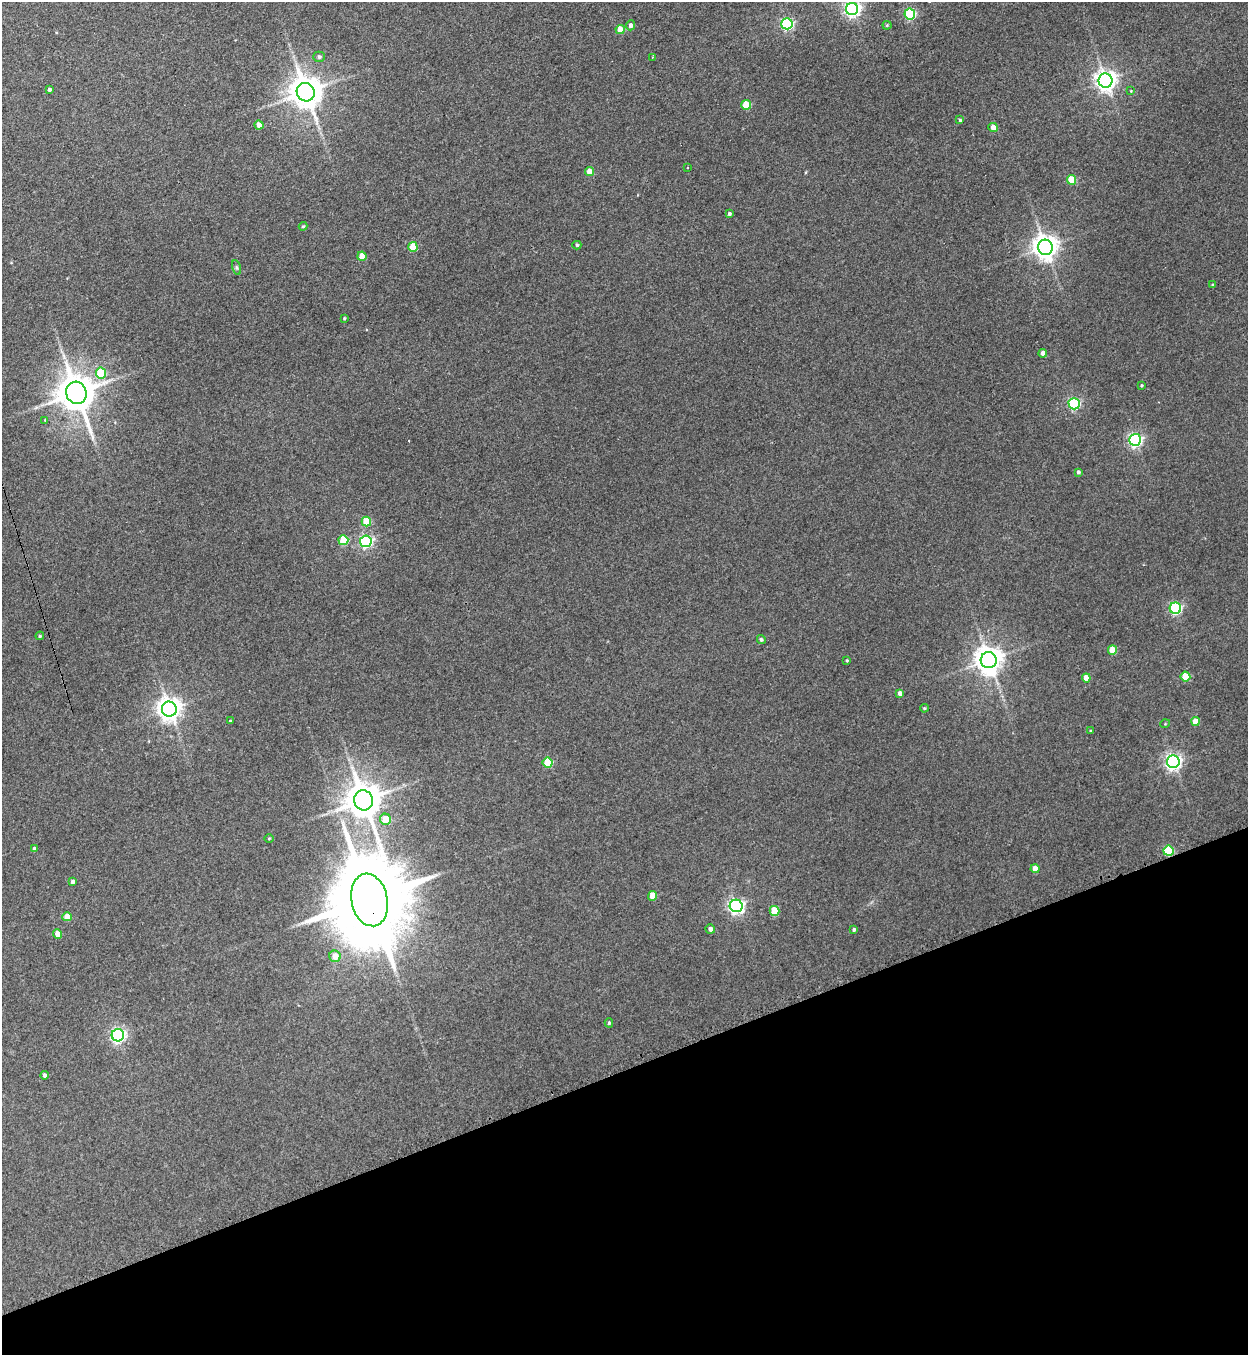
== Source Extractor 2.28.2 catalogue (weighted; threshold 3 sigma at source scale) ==
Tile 14 of 4 x 4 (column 2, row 4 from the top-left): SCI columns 1527-2772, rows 22-1374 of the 5416 x 5455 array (HDU 1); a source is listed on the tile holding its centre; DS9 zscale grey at full resolution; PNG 1250 x 1357 px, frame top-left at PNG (2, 2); each listed source drawn as its Kron ellipse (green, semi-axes under 4 px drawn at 4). Shown black and unused: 21% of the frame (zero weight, under 3 of 4 exposures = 3% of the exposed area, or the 3 px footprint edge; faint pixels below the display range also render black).
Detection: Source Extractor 2.28.2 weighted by HDU 2 'WHT'; one run over the whole footprint, this tile lists its part. Background 0.189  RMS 0.0084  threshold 0.0377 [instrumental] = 3 sigma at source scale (4.5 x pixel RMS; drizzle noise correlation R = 1.50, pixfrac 1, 0.05/0.05 arcsec/px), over >= 5 px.
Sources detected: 75; all 75 listed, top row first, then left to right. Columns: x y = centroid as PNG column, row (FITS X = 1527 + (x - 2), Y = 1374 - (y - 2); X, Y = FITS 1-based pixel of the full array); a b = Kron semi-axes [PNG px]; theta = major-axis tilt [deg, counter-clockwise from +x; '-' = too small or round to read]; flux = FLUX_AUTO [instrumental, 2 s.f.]
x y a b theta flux
852 9 6 6 - 250
910 14 5 5 - 71
787 24 5 5 - 110
630 25 5 4 - 2.6
887 25 4 4 - 0.95
620 29 4 4 - 15
319 57 5 5 - 2
652 57 3 3 - 0.65
1105 81 7 7 - 510
49 89 3 3 - 1.9
1131 91 4 3 - 0.64
306 92 9 8 - 1600
746 105 5 5 - 22
960 120 3 3 - 1.3
259 125 4 4 - 8.2
993 127 4 4 - 7.1
688 168 2 2 - 0.79
589 172 4 4 - 10
1072 180 5 4 - 27
729 214 4 4 - 1.7
303 226 4 3 - 1
577 245 4 4 - 1.4
413 247 5 4 - 25
1045 247 7 7 - 800
362 256 4 4 - 9.7
236 268 8 3 -71 1.4
1212 285 4 3 - 0.93
344 318 3 3 - 0.92
1043 353 4 4 - 7.1
101 373 5 5 - 34
1142 385 3 3 - 0.97
76 393 11 10 - 2300
1074 404 6 5 - 110
45 420 4 4 - 0.65
1135 440 6 6 - 180
1078 472 4 4 - 1.9
366 522 5 4 - 25
343 540 5 5 - 32
366 541 6 6 - 150
1175 608 6 5 - 110
40 636 4 3 - 0.86
761 640 4 4 - 1.7
1112 650 5 4 - 16
847 660 4 3 - 0.88
989 660 8 8 - 1000
1185 677 5 5 - 25
1086 678 4 4 - 9.8
900 693 4 4 - 3.8
924 708 4 3 - 1
169 709 7 7 - 720
230 721 3 3 - 0.99
1195 721 4 4 - 10
1165 724 5 3 - 0.66
1090 731 3 3 - 0.72
1173 762 6 6 - 300
548 763 5 5 - 33
363 800 10 9 - 2100
385 819 5 5 - 17
269 838 4 3 - 0.75
34 849 4 3 - 2.6
1168 851 5 5 - 50
1035 869 4 4 - 7.9
72 882 4 4 - 2.2
653 896 5 4 - 12
369 900 26 18 -78 14000
736 906 6 6 - 240
775 911 5 5 - 26
67 917 4 4 - 11
710 929 5 4 - 3.7
854 929 3 3 - 1.5
58 934 4 4 - 9.1
335 956 6 5 - 11
609 1023 4 4 - 1.2
118 1035 6 6 - 220
44 1075 4 4 - 1.9
Overlapping masked pixels (flux is a lower limit): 3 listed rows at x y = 76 393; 1168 851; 369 900
Isophote crosses this tile's border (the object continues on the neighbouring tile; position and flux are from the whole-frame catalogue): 1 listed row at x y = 852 9